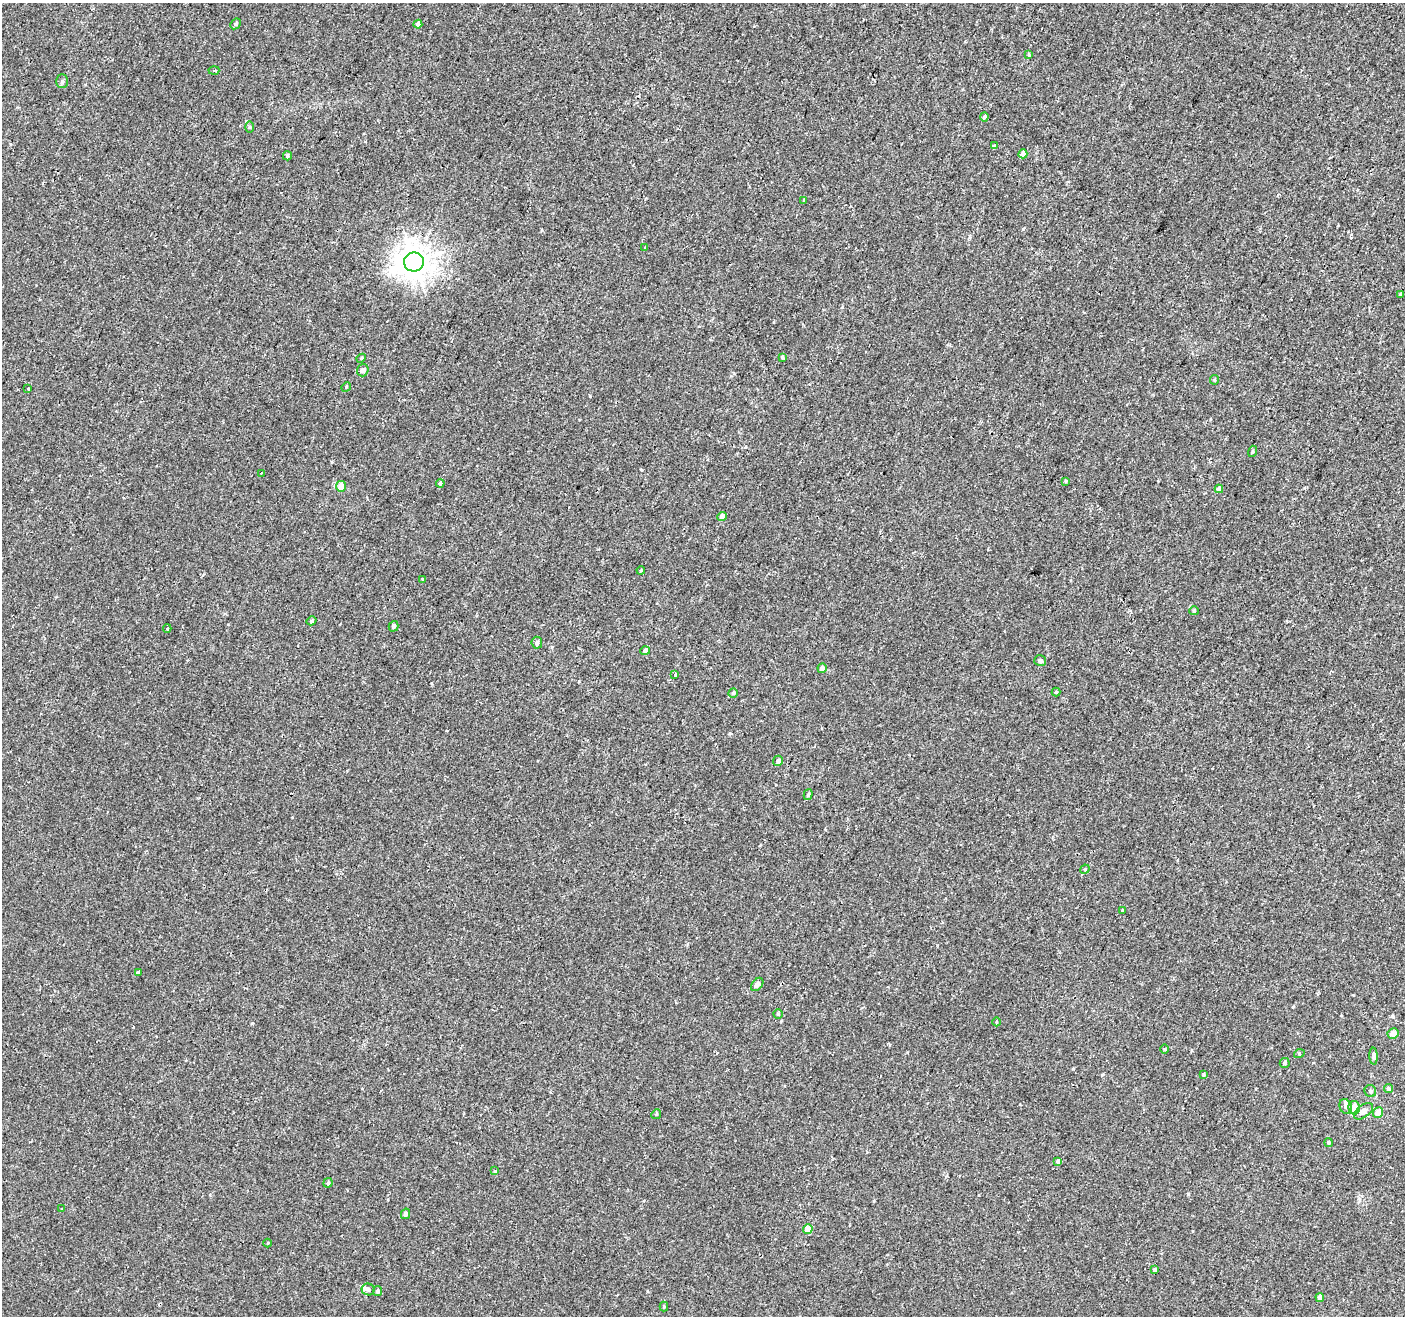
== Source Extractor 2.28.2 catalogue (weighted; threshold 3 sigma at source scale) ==
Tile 10 of 4 x 4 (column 2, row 3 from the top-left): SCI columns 1458-2860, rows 1573-2886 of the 5713 x 5842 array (HDU 1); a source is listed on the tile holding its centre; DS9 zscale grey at full resolution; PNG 1407 x 1318 px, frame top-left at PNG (2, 3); each listed source drawn as its Kron ellipse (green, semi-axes under 4 px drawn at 4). Shown black and unused: <1% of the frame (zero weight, under 2 of 3 exposures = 3% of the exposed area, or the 3 px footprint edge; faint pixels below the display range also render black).
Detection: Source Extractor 2.28.2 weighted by HDU 2 'WHT'; one run over the whole footprint, this tile lists its part. Background 9.13e-04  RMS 0.0031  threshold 0.0138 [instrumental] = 3 sigma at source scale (4.5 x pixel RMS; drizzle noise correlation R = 1.50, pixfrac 1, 0.0396/0.0396 arcsec/px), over >= 5 px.
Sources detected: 77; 1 cosmic-ray / hot-pixel residue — neither listed nor drawn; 2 inside a brighter listed object's ellipse — not listed separately; the other 74 listed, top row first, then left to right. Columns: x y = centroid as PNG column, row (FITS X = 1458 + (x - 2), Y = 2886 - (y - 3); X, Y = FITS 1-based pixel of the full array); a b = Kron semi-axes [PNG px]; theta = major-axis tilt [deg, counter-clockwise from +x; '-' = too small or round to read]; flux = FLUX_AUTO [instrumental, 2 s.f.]
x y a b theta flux
236 24 6 4 43 0.49
418 24 4 4 - 1.1
1029 55 4 3 - 1.3
214 70 5 3 - 0.36
62 81 7 5 89 0.59
984 117 4 4 - 0.58
249 127 6 4 89 0.39
994 146 3 3 - 0.39
1023 154 4 4 - 1.4
287 156 4 4 - 0.51
804 200 4 3 - 0.34
645 248 3 3 - 0.56
414 262 10 9 - 310
1401 294 3 3 - 2.9
782 357 4 4 - 0.39
361 358 4 4 - 0.35
363 370 6 6 - 0.88
1214 380 5 4 - 0.3
346 387 5 4 - 0.28
28 388 3 3 - 1.4
1252 451 6 4 70 0.35
261 473 3 2 - 0.31
1066 481 3 3 - 1.2
440 483 4 4 - 0.47
341 486 5 5 - 2.9
1219 489 4 4 - 1.3
722 516 4 4 - 1.7
641 570 4 4 - 0.3
423 579 3 3 - 0.67
1194 611 5 4 - 0.33
311 621 5 4 - 0.49
393 626 5 4 - 0.8
167 629 4 3 - 0.55
537 643 6 5 - 0.82
645 651 5 4 - 0.69
1040 661 6 5 - 0.58
822 668 5 4 - 1.3
675 675 3 3 - 0.87
1056 692 4 4 - 0.32
733 693 4 4 - 0.39
778 761 5 5 - 0.92
808 795 5 4 - 0.47
1085 869 5 4 - 0.34
1123 910 3 3 - 0.35
138 972 4 3 - 2.1
757 984 7 5 51 1.1
778 1014 4 4 - 0.29
996 1022 4 3 - 0.25
1393 1033 5 5 - 2
1165 1049 5 3 - 0.27
1299 1054 5 3 - 0.3
1374 1056 8 4 -88 1.1
1285 1063 5 5 - 0.58
1203 1075 3 3 - 0.29
1388 1088 4 4 - 0.6
1370 1091 6 5 - 0.66
1346 1107 8 6 -64 0.71
1354 1108 7 5 -78 3.4
1363 1111 11 6 37 1.9
1378 1113 5 5 - 2
656 1114 5 4 - 0.41
1328 1143 4 4 - 0.36
1058 1162 4 4 - 0.85
495 1171 3 3 - 0.65
328 1183 5 4 - 0.5
61 1209 4 2 - 0.26
405 1214 5 4 - 0.91
808 1229 5 4 - 3.3
268 1243 4 3 - 0.19
1155 1270 4 4 - 0.63
368 1290 6 6 - 0.66
377 1291 5 4 - 0.84
1320 1297 4 4 - 1.4
664 1307 5 4 - 0.35
Unlisted compact peaks at least as high as the median listed source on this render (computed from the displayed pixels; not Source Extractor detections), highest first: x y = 1023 229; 1188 1194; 1073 1069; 590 396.